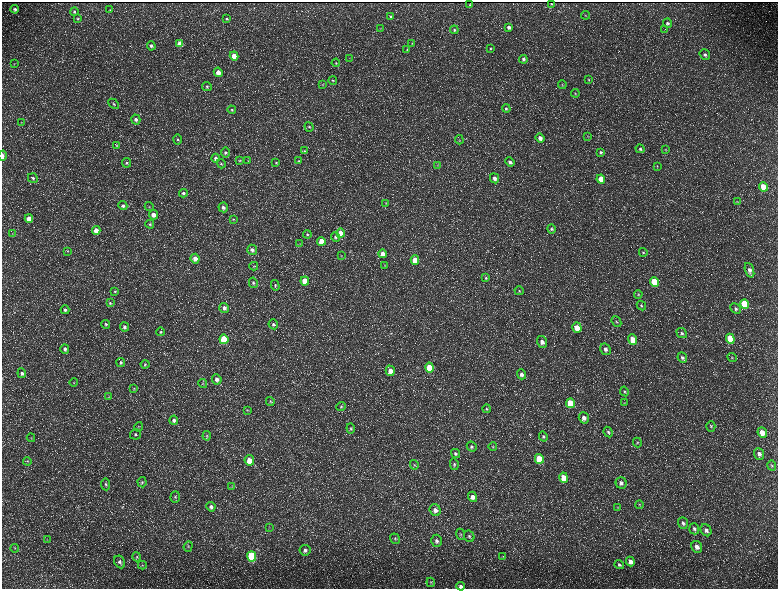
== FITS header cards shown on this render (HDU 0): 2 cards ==
NAXIS1  =                 1552 / length of data axis 1
NAXIS2  =                 1173 / length of data axis 2

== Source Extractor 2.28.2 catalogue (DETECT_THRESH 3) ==
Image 1552 x 1173 px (HDU 0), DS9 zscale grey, zoomed out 1/2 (1 PNG px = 2 x 2 image px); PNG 780 x 591 px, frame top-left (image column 1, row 1173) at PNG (2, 2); each listed source drawn as its Kron ellipse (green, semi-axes under 4 px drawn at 4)
Background 217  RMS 9.8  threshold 29.3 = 3 sigma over >= 5 px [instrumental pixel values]
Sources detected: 222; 29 cannot appear on this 1/2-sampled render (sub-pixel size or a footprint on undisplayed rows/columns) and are neither listed nor drawn; the other 193 listed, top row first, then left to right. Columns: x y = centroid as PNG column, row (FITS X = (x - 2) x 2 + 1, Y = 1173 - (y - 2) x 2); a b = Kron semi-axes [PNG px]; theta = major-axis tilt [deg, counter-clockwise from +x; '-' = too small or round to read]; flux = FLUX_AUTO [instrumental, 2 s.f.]
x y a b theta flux
551 3 2 1 - 1300
470 5 2 2 - 1400
15 9 4 4 - 4600
110 10 3 3 - 1200
74 11 4 4 - 2400
585 15 4 3 - 1600
391 17 4 3 - 2800
78 19 4 4 - 2400
226 19 4 3 - 2800
667 23 5 4 - 4300
509 27 4 4 - 6200
381 29 3 3 - 1400
665 29 2 2 - 560
454 30 4 4 - 3200
412 43 4 2 - 1000
180 44 4 4 - 23000
151 46 5 4 - 5000
490 48 4 3 - 2000
407 50 3 2 - 1300
705 54 5 5 - 5700
234 56 4 4 - 22000
349 58 2 2 - 790
523 59 4 4 - 4400
336 63 4 4 - 2100
14 64 4 2 - 1300
218 72 5 4 - 16000
588 79 4 4 - 2200
333 80 4 3 - 2200
323 85 3 2 - 1300
562 85 4 3 - 1600
207 86 5 4 - 3300
575 93 4 3 - 1900
114 104 6 4 -44 2900
506 108 4 4 - 3400
232 110 4 4 - 2800
136 119 5 4 - 6800
22 123 3 3 - 1200
309 127 5 3 - 2600
588 136 3 2 - 960
540 138 5 4 - 11000
178 139 5 4 - 3400
459 140 5 3 - 2100
116 145 3 3 - 1400
640 149 4 4 - 4100
665 150 3 3 - 1300
305 151 4 4 - 2100
225 152 5 4 - 4400
600 152 4 4 - 3200
2 156 5 2 - 7900
215 158 4 4 - 5300
240 160 4 3 - 1600
248 160 3 2 - 860
299 161 4 3 - 1400
510 162 5 4 - 6100
127 163 5 4 - 3300
276 163 4 4 - 2100
221 164 5 4 - 2600
437 165 3 2 - 1200
657 166 4 3 - 1400
33 178 5 4 - 3400
494 178 5 4 - 8800
601 179 4 4 - 32000
763 187 5 4 - 36000
183 193 4 4 - 4500
737 202 4 2 - 1100
386 203 3 3 - 1200
123 206 4 4 - 4500
149 207 5 3 - 1900
223 207 5 4 - 6600
153 215 5 4 - 12000
29 219 4 4 - 20000
233 219 4 3 - 1700
150 224 4 4 - 2400
551 229 5 4 - 3100
96 230 4 4 - 17000
340 233 5 4 - 19000
12 234 3 2 - 920
307 234 4 4 - 2600
335 237 5 4 - 4400
321 241 4 4 - 31000
300 244 3 2 - 1000
252 250 5 5 - 6700
67 251 3 3 - 1200
643 252 4 4 - 2700
383 254 4 4 - 15000
341 256 3 3 - 1200
195 259 5 4 - 15000
415 260 4 4 - 28000
385 265 4 3 - 1500
254 266 4 3 - 1600
749 270 7 4 -71 9100
486 278 4 4 - 2700
305 281 4 4 - 40000
654 282 5 4 - 65000
253 283 5 4 - 4300
275 285 5 4 - 2700
115 291 4 3 - 2100
519 291 4 4 - 2200
638 294 4 3 - 2100
110 303 4 3 - 2200
745 304 5 4 - 89000
641 306 5 4 - 2600
224 308 5 4 - 7800
736 309 6 4 -44 4400
65 310 4 4 - 3900
616 322 5 4 - 3000
106 324 4 4 - 2600
273 324 5 4 - 4600
124 327 4 4 - 4700
577 328 5 4 - 24000
161 332 4 4 - 2500
682 333 5 4 - 4100
224 339 5 4 - 92000
633 339 5 4 - 31000
730 339 5 4 - 74000
542 342 6 5 - 11000
65 349 5 4 - 5500
605 349 6 5 - 7900
732 357 5 3 - 2200
682 358 5 4 - 5300
121 362 5 4 - 3500
145 364 4 4 - 2000
430 367 5 4 - 62000
390 371 5 4 - 15000
22 373 5 4 - 4400
521 374 5 4 - 7200
217 379 5 4 - 8500
74 382 4 3 - 1800
203 384 4 4 - 1900
134 388 4 3 - 1800
624 391 5 4 - 2800
109 397 4 3 - 1800
270 402 4 4 - 2300
570 403 5 4 - 51000
624 403 4 3 - 1400
341 407 5 4 - 3200
486 409 4 4 - 2500
247 410 4 3 - 1600
584 418 6 5 - 10000
174 420 4 4 - 5600
711 426 5 4 - 3000
139 427 5 3 - 1900
351 428 5 4 - 2700
608 432 5 4 - 3600
762 432 5 4 - 22000
135 434 5 5 - 3700
207 436 5 4 - 2300
543 437 5 4 - 3300
31 438 4 3 - 1800
637 443 5 3 - 2200
472 447 5 4 - 3900
493 447 4 3 - 1500
455 453 5 4 - 4000
759 454 6 5 - 8800
539 459 5 4 - 52000
249 460 5 4 - 23000
27 461 4 3 - 1700
454 464 6 3 -76 2600
414 465 5 3 - 2100
772 465 5 4 - 2400
564 478 5 4 - 32000
142 482 5 4 - 3300
621 483 6 5 - 7400
106 484 6 4 -83 3700
232 487 3 2 - 1200
175 497 6 4 87 4000
473 497 5 4 - 13000
639 505 4 4 - 2000
211 507 5 4 - 7000
618 508 4 3 - 1800
435 510 6 5 - 10000
683 523 6 4 -72 5300
269 528 4 2 - 1100
694 529 5 5 - 5400
706 530 6 5 - 7900
460 534 5 4 - 2600
469 536 6 5 - 4500
395 539 5 4 - 3100
47 540 3 2 - 1300
437 541 6 5 - 6400
188 546 5 4 - 2800
697 547 6 5 - 11000
15 548 4 3 - 2000
305 550 5 5 - 6700
252 556 5 4 - 160000
503 556 4 3 - 1500
137 557 4 3 - 2200
120 562 7 5 -62 6300
630 562 5 4 - 12000
142 565 4 3 - 1900
619 565 5 4 - 3700
431 582 5 4 - 2200
461 586 4 4 - 6600
At the frame edge (FLAGS 8, measured only in part): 2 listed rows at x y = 2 156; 461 586
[29 sub-pixel or undisplayed-footprint detections neither listed nor drawn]